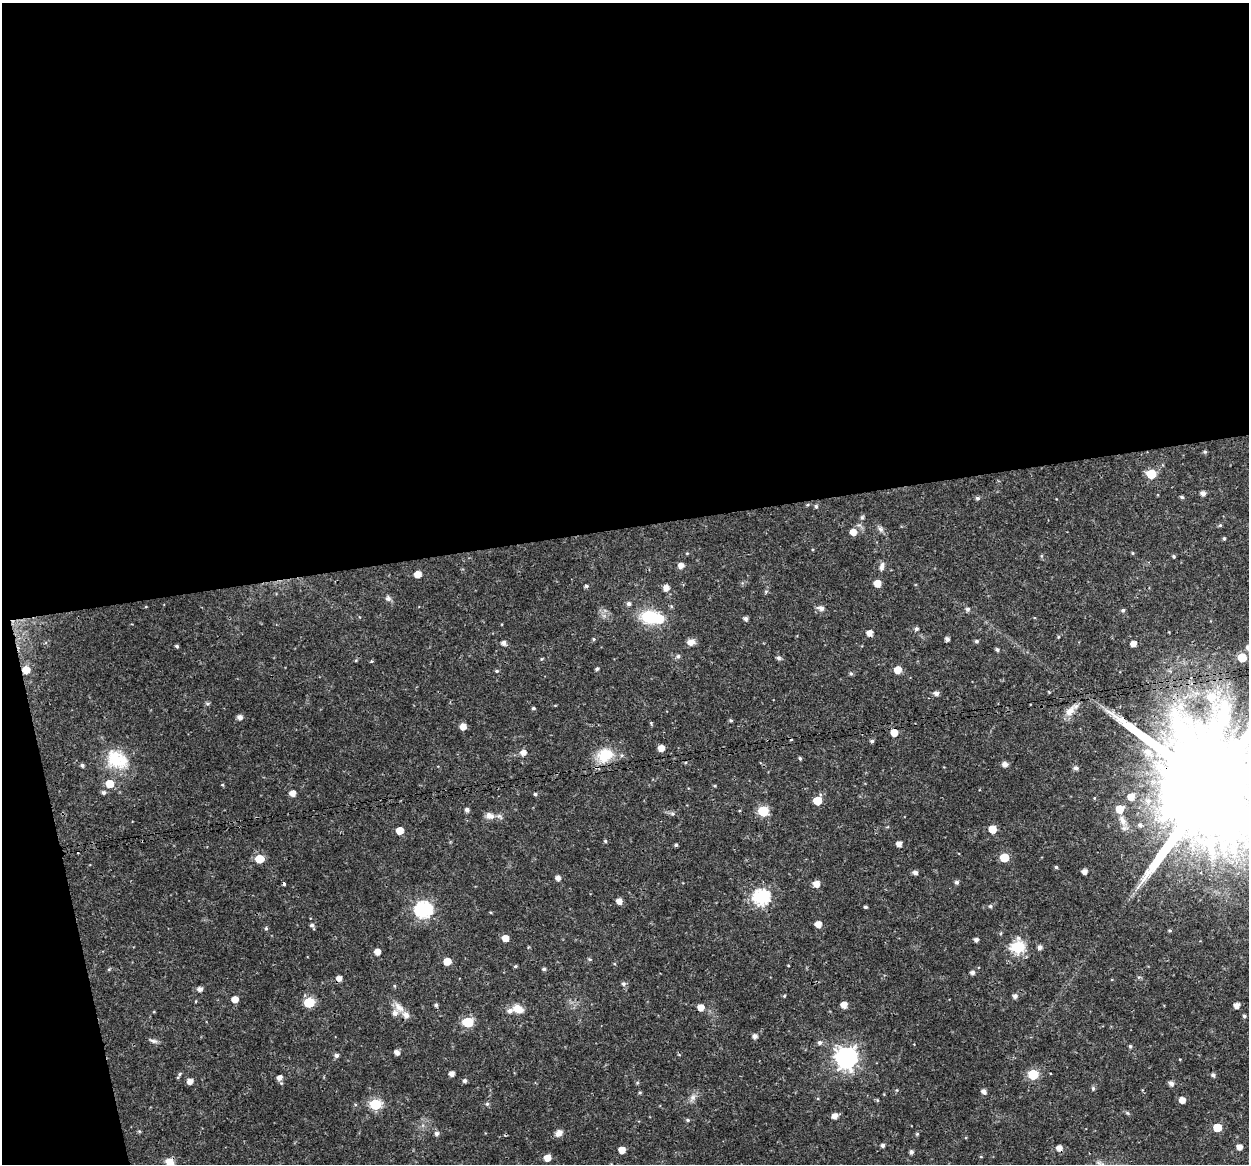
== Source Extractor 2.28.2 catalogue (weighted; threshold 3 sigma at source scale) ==
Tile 1 of 4 x 4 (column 1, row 1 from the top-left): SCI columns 1-1247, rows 3527-4688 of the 4991 x 4774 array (HDU 1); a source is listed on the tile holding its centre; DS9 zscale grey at full resolution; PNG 1251 x 1166 px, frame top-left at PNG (2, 3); no overlay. Shown black and unused: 48% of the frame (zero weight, under 3 of 4 exposures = <1% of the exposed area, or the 3 px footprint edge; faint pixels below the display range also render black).
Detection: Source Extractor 2.28.2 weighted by HDU 2 'WHT'; one run over the whole footprint, this tile lists its part. Background 0.0238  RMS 0.0018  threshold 0.00808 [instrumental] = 3 sigma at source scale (4.5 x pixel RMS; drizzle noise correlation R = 1.50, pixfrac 1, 0.0396/0.0396 arcsec/px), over >= 5 px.
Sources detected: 172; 1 inside a brighter object's white glare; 3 cosmic-ray / hot-pixel residue — not listed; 3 inside a brighter listed object's ellipse — not listed separately; the other 165 listed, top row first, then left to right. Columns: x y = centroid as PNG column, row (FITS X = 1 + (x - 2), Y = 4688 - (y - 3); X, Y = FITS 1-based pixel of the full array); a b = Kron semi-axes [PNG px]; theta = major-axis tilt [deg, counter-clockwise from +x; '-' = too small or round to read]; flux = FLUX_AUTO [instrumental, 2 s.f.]
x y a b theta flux
1205 452 4 4 - 0.28
1151 474 6 5 - 7.2
1203 493 5 4 - 0.82
1182 497 5 4 - 0.29
978 498 6 5 - 0.35
816 506 6 4 -88 0.31
862 517 6 5 - 0.31
1220 525 5 4 - 0.23
881 529 9 6 -42 0.56
853 532 6 5 - 1.6
1224 538 4 3 - 0.26
1132 553 5 3 - 0.16
1174 556 4 4 - 0.25
681 565 5 5 - 1.1
882 566 12 6 75 0.68
418 574 5 5 - 1.9
877 583 5 5 - 2.3
586 586 5 4 - 0.34
666 588 5 5 - 1.3
388 598 8 8 - 0.53
629 604 5 5 - 0.51
821 608 8 5 -13 0.88
968 609 5 5 - 0.44
1123 610 5 5 - 0.36
650 617 17 13 -3 7.5
745 619 5 4 - 0.55
916 629 5 4 - 0.41
870 633 5 5 - 1.2
1058 637 5 3 - 0.16
594 639 5 4 - 0.21
947 639 4 4 - 0.6
976 641 5 5 - 0.34
691 642 10 7 10 0.98
504 643 5 5 - 0.7
1133 644 5 4 - 1.2
177 646 4 3 - 0.31
997 649 4 4 - 0.36
678 656 6 5 - 0.42
779 658 6 5 - 0.38
1242 658 5 5 - 6.3
541 659 5 4 - 0.2
371 661 5 3 - 0.18
597 669 4 3 - 0.38
26 670 6 6 - 2.2
898 670 5 5 - 2.4
497 671 5 4 - 0.26
851 674 6 4 -73 0.3
936 693 5 5 - 0.75
207 704 6 5 - 0.3
533 708 4 3 - 0.31
1070 711 15 9 47 1.7
240 717 5 5 - 0.77
731 720 4 4 - 0.26
651 723 4 4 - 0.18
463 727 5 5 - 1.5
894 733 5 5 - 2.6
872 741 5 4 - 0.37
661 748 5 5 - 1.6
523 752 6 6 - 1
1147 752 9 8 - 1.4
605 755 22 17 25 4.7
800 758 4 3 - 0.28
117 759 31 23 -30 7.1
1005 764 5 5 - 0.95
82 765 5 4 - 0.35
1076 768 8 5 -11 0.42
110 784 7 6 - 2.8
222 785 4 3 - 0.17
1210 786 38 27 4 8200
103 792 5 5 - 0.4
292 793 5 5 - 1.3
535 794 4 4 - 0.29
1131 797 6 5 - 1.9
817 800 6 5 - 4.5
1119 809 6 6 - 3
467 810 4 4 - 0.65
763 811 6 6 - 12
672 813 6 4 -19 0.31
490 816 12 9 -18 1.2
1122 820 14 8 -65 1.5
1140 825 7 5 -17 0.45
992 829 5 5 - 3.2
400 831 5 5 - 2.2
605 841 5 4 - 0.22
899 844 5 4 - 1.2
676 845 4 3 - 0.26
1004 857 5 5 - 5.6
259 859 6 5 - 4.5
1056 867 4 4 - 0.26
1084 871 4 4 - 0.97
915 872 5 5 - 0.72
558 878 5 4 - 0.9
956 882 5 5 - 0.44
817 884 6 5 - 1.5
761 897 7 7 - 39
619 901 5 5 - 1.2
990 906 5 4 - 0.31
865 907 3 3 - 0.29
423 910 7 7 - 47
818 924 5 5 - 1.6
312 926 8 4 -57 0.43
266 928 5 4 - 0.27
1169 930 5 4 - 0.22
505 938 5 5 - 1.7
976 940 4 4 - 0.61
1018 947 6 6 - 23
1040 947 5 5 - 0.64
377 952 5 5 - 1.3
447 961 5 5 - 2.6
788 965 3 2 - 0.14
515 966 4 4 - 0.22
109 969 6 4 19 0.2
544 969 5 4 - 0.32
972 972 5 5 - 0.56
339 978 5 5 - 1
623 984 6 5 - 0.46
200 989 6 5 - 0.81
784 996 4 4 - 0.2
1015 996 5 5 - 0.65
235 999 5 5 - 1.6
309 1002 6 6 - 10
436 1005 5 4 - 0.33
844 1005 5 5 - 1.6
1237 1005 5 5 - 1.2
399 1007 17 9 -44 1.6
701 1007 5 5 - 1.7
518 1009 12 8 -22 2.2
1244 1016 4 4 - 0.3
468 1022 6 6 - 10
755 1036 5 4 - 0.78
153 1041 12 5 -13 0.52
820 1043 6 5 - 0.48
1130 1046 4 4 - 0.26
397 1052 5 4 - 0.92
336 1055 5 5 - 0.53
846 1058 8 8 - 110
452 1073 4 4 - 1
180 1074 5 4 - 0.25
1033 1074 6 6 - 12
1213 1075 5 4 - 0.44
279 1078 6 6 - 0.95
190 1081 5 5 - 1.2
465 1081 5 4 - 0.44
1171 1083 5 5 - 0.74
1093 1088 6 4 -90 0.36
984 1091 5 5 - 0.71
640 1092 5 3 - 0.2
693 1097 9 8 - 0.78
877 1100 5 3 - 0.18
1182 1100 5 5 - 1.6
375 1104 6 6 - 14
487 1104 5 5 - 0.31
835 1116 5 5 - 1.1
688 1120 5 4 - 0.28
1217 1127 5 5 - 5
437 1133 5 5 - 0.57
559 1133 10 7 47 0.9
917 1134 5 5 - 0.21
883 1145 4 4 - 0.51
1239 1147 5 4 - 1.2
1059 1148 6 5 - 1.1
622 1150 5 5 - 1.8
911 1152 5 4 - 0.51
547 1158 5 5 - 1.8
169 1162 9 7 -19 1.9
Overlapping masked pixels (flux is a lower limit): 5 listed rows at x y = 681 565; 26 670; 1210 786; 339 978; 1059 1148
Isophote crosses this tile's border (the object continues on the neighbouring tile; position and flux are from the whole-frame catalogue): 2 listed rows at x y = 1210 786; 169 1162